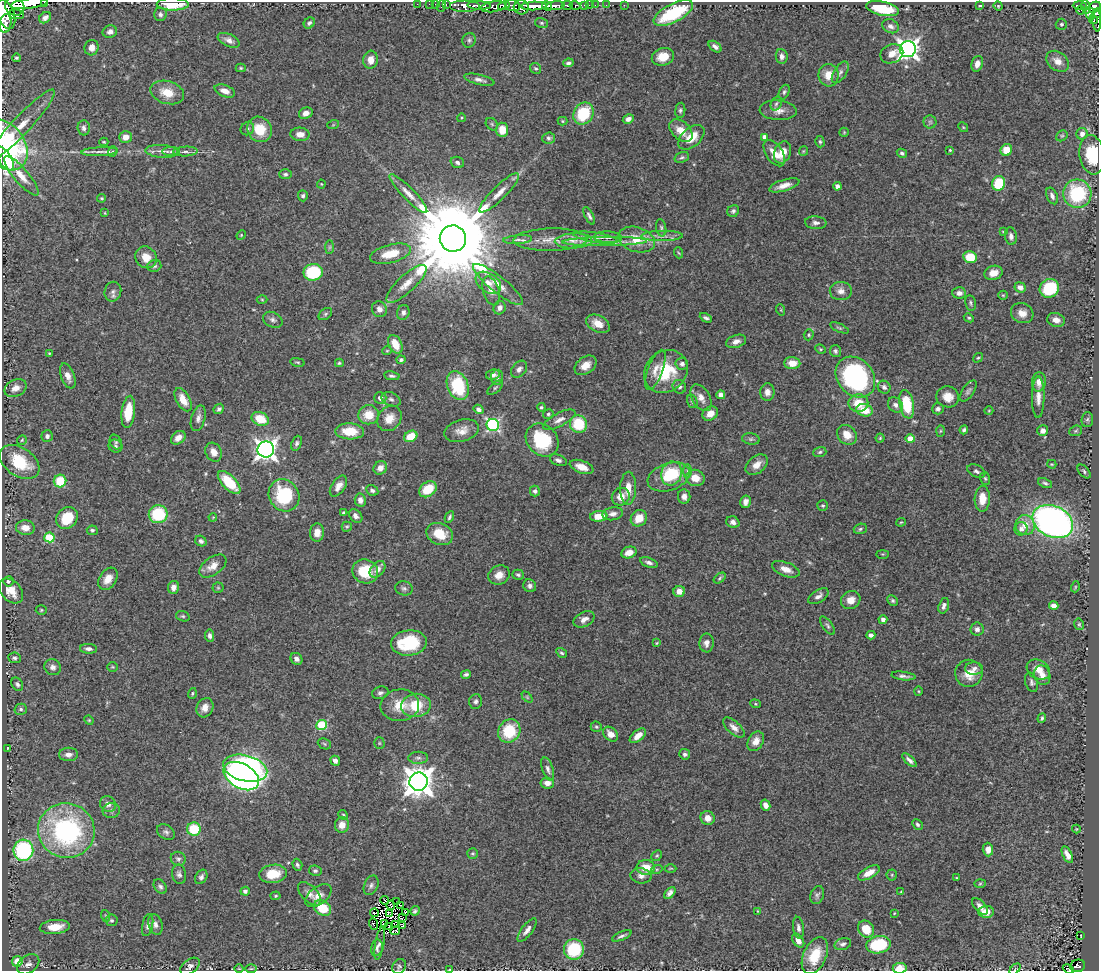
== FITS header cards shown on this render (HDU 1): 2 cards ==
NAXIS1  =                 1097
NAXIS2  =                  969

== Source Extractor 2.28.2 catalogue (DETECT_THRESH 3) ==
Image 1097 x 969 px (HDU 1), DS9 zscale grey, 1 PNG px = 1 image px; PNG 1101 x 973 px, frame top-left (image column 1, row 969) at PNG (2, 2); each listed source drawn as its Kron ellipse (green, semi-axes under 4 px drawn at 4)
Background 0.637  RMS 0.026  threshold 0.0769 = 3 sigma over >= 5 px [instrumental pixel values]
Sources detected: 476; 5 with non-positive FLUX_AUTO (blend fragments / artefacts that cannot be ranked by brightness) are neither listed nor drawn; the other 471 listed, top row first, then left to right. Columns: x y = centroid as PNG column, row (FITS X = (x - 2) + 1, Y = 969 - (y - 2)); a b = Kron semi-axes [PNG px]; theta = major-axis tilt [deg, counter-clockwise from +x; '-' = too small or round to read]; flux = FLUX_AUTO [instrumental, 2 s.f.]
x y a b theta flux
44 3 3 2 - 88
29 4 19 5 7 2900
173 4 16 6 0 54
417 4 2 2 - 17
429 4 2 2 - 13
435 4 3 3 - 17
446 4 3 3 - 34
479 5 12 3 -2 1100
567 5 5 3 - 250
585 5 3 3 - 45
589 5 2 2 - 8.2
595 5 2 2 - 9.9
606 5 2 2 - 11
624 5 2 2 - 12
980 5 3 3 - 2.2
1080 5 7 3 -1 210
15 6 10 9 - 2400
441 6 6 2 71 39
465 6 15 6 0 1700
504 6 6 4 15 480
513 6 7 5 -23 390
534 6 13 4 2 2100
547 6 5 3 - 760
555 6 9 4 6 1200
575 6 5 3 - 190
998 6 4 4 - 1.6
493 7 12 5 8 610
521 7 7 7 - 1100
1086 7 7 4 -77 270
1095 7 6 5 - 470
883 9 17 7 -12 70
1081 10 4 3 - 21
673 13 22 9 28 110
1090 13 7 3 -75 95
1097 13 6 4 39 150
6 14 15 8 -70 4300
17 14 8 4 -9 540
160 14 7 6 - 5.6
45 18 6 5 - 6
1094 20 4 2 - 61
1097 20 11 3 -87 160
5 23 9 6 82 1600
309 23 6 5 - 4.8
542 23 7 5 -16 3.1
1061 24 5 5 - 2.9
890 26 8 6 -27 7.4
110 32 7 6 - 7
229 40 12 6 -25 8.8
469 40 7 6 - 4
715 47 7 4 -37 6.8
92 48 8 7 - 11
908 49 8 8 - 980
892 54 12 9 22 18
782 56 7 6 - 9
663 57 11 8 16 27
16 58 4 4 - 2.9
371 60 9 7 84 16
1058 61 12 9 -38 17
568 63 5 4 - 3.8
977 64 8 5 71 10
241 68 5 4 - 2.3
536 68 6 5 - 3.1
840 72 12 6 57 6.6
829 75 11 10 - 21
479 80 15 5 -13 7.8
225 91 10 6 -22 13
167 92 17 11 -15 32
784 92 7 5 67 3.6
776 104 7 5 71 3.7
680 110 7 5 82 3.7
778 110 18 9 -4 16
306 113 7 5 23 12
583 114 11 9 58 76
461 118 4 3 - 1.7
628 119 5 4 - 7.7
562 121 5 4 - 2
930 122 6 6 - 3.9
492 124 7 5 -47 3.4
22 125 47 9 47 31
333 125 6 4 19 1.8
963 127 5 4 - 2.2
84 128 7 6 - 6.6
247 129 7 6 - 4
259 129 13 12 - 43
502 130 7 6 - 29
681 131 13 8 -43 24
844 132 5 4 - 1.9
300 134 9 6 -3 13
1082 134 6 5 - 8.6
1062 136 6 5 - 2.7
125 137 6 5 - 14
691 137 15 9 41 31
765 137 4 4 - 14
549 138 6 5 - 4.2
104 142 4 3 - 1.9
820 142 6 4 -74 2.7
5 145 28 20 -54 300
950 150 3 3 - 2
1006 150 6 5 - 24
113 151 5 3 - 1.9
162 151 16 6 -3 12
185 151 12 5 2 7.5
803 151 5 4 - 1.8
100 152 18 4 3 9.5
171 152 9 4 0 6.3
783 152 11 8 69 23
774 153 15 8 -57 19
902 153 5 4 - 3.6
1092 155 20 12 -82 67
682 157 7 5 20 3.6
5 158 13 6 -58 100
457 162 7 5 -21 5.3
285 174 6 5 - 3.5
21 176 25 7 -50 21
998 183 7 6 - 62
321 184 4 4 - 1.8
784 185 16 5 17 15
837 186 4 4 - 5.9
499 193 27 7 45 22
408 194 26 6 -46 18
1077 194 14 14 - 130
303 196 5 5 - 3.8
1052 196 9 5 -66 6.9
102 198 4 3 - 2
733 211 6 5 - 4.2
105 213 3 2 - 1.4
589 216 9 4 -63 4.6
816 223 11 6 -5 6.4
661 228 9 5 -79 3.7
1003 231 4 2 - 1.4
241 235 5 4 - 1.8
662 236 21 5 1 14
1011 236 9 6 -81 6
608 237 14 6 -2 9.9
595 238 22 5 -9 14
453 239 13 13 - 43000
518 240 14 4 4 7.9
550 240 37 11 1 40
637 240 19 12 -16 40
573 241 19 7 2 20
605 242 42 4 1 28
330 247 7 4 89 3.1
679 253 5 3 - 2
390 254 21 9 14 40
146 257 11 10 - 22
970 257 7 6 - 43
154 266 7 5 15 4.2
313 272 10 8 9 85
993 273 9 7 16 16
488 283 14 9 -35 15
406 284 26 8 43 24
498 284 31 8 -39 26
1020 287 6 5 - 10
1049 288 10 9 - 100
491 291 15 8 -73 12
841 291 11 9 -2 11
113 292 10 8 76 6.8
959 293 7 5 -3 7.8
1003 295 5 4 - 1.9
262 300 5 3 - 1.6
971 303 8 5 -78 3.6
500 308 7 6 - 6.8
379 309 8 7 - 11
781 310 6 3 -72 1.8
403 312 7 6 - 6.4
1022 313 11 9 -26 14
325 314 7 5 38 3.4
706 318 6 4 -26 3.8
969 318 5 4 - 2.4
273 320 10 7 -26 6.2
1056 320 9 7 -19 13
598 324 13 8 -26 24
839 328 10 4 -23 3.1
809 335 5 5 - 2.7
736 341 10 6 19 8.8
395 344 10 6 -62 33
820 349 5 4 - 2.3
387 351 5 4 - 1.8
835 351 6 5 - 3.8
49 353 3 3 - 1.5
978 358 5 4 - 2.2
401 360 4 4 - 3.7
297 362 7 3 -12 2.3
339 363 4 3 - 2.4
792 363 8 6 0 23
682 364 6 6 - 5.7
586 365 12 8 36 19
519 369 9 6 49 7.2
655 370 21 7 70 17
666 371 23 20 42 81
493 375 7 5 9 7.1
68 376 13 6 -68 13
392 376 8 4 -9 3.9
497 377 7 6 - 5.1
855 377 22 17 -49 300
1039 382 9 7 84 13
458 386 15 10 -69 100
679 387 7 6 - 5.5
884 387 7 6 - 5.1
16 388 11 8 25 15
495 388 9 5 41 3.5
968 391 12 6 54 5.2
767 392 9 7 -90 10
721 395 4 4 - 11
948 397 11 10 - 20
1038 397 21 6 89 14
380 398 6 5 - 11
701 398 15 8 -59 13
391 399 10 6 -24 5.7
183 400 13 6 -61 21
692 401 7 5 -75 3.2
858 403 10 8 0 32
907 404 14 7 -79 84
895 405 8 7 - 8
541 407 4 4 - 3.8
219 409 6 4 45 4.7
479 409 5 4 - 5.6
938 409 6 5 - 5
865 410 8 6 -15 33
989 411 4 4 - 1.6
128 412 16 6 83 52
548 414 5 5 - 3.3
710 414 8 6 35 17
369 415 10 9 - 30
198 418 13 7 74 8.9
389 418 14 11 53 21
260 419 9 6 -25 39
1087 419 7 6 - 3.8
559 420 18 6 28 12
578 424 9 8 - 70
493 425 6 6 - 280
964 430 4 4 - 3.8
350 431 14 8 -2 41
462 431 17 11 15 17
940 431 6 4 88 2.2
1043 431 5 5 - 8.8
1076 431 7 5 21 2.7
847 435 11 9 -43 22
47 436 6 5 - 5.4
411 436 7 5 27 31
178 438 8 6 38 12
880 438 4 4 - 2
751 439 9 5 -8 3.7
910 439 4 4 - 28
22 440 5 4 - 2.1
542 440 18 15 -46 110
116 442 7 5 -63 3.8
297 443 8 5 69 4.3
116 446 7 6 - 4.3
266 449 8 8 - 1100
214 452 10 8 -60 14
820 452 7 5 18 3.1
558 460 8 5 -22 6.3
20 462 22 14 -34 71
1052 464 4 3 - 1.8
757 465 13 8 41 15
582 467 12 6 -20 18
380 468 7 6 - 12
687 471 7 4 90 4.2
976 471 9 6 -26 5.3
1084 471 8 5 -47 3.1
672 474 12 10 70 44
669 477 22 13 18 70
695 478 9 8 - 24
985 478 6 5 - 2.8
60 481 6 6 - 55
229 482 14 7 -46 59
1045 483 7 4 -23 3.6
338 486 12 6 55 12
628 488 16 8 88 25
428 489 9 7 37 46
372 490 6 5 - 5.1
535 491 5 5 - 5.1
284 495 17 15 -56 100
621 497 9 8 - 19
684 497 7 6 - 8.7
982 499 13 7 88 23
360 500 6 5 - 9.6
745 502 6 5 - 8.5
823 506 5 5 - 2.7
343 512 4 3 - 2
158 514 9 9 - 90
613 514 10 6 11 8.6
356 516 8 5 -44 7.4
599 516 9 5 7 31
213 517 4 3 - 1.5
449 517 6 3 64 3.3
67 518 12 10 49 50
639 518 9 7 48 24
733 522 7 5 -26 6.9
901 522 5 4 - 1.8
1053 522 21 15 -26 770
1025 525 10 9 - 20
347 527 5 5 - 2.5
25 528 9 7 -5 17
860 529 6 5 - 3.3
1021 529 7 6 - 8.6
92 530 5 4 - 3.7
317 533 9 7 87 13
440 534 14 10 -25 37
49 537 5 5 - 88
201 541 6 5 - 4.9
629 553 8 5 19 16
883 554 6 3 0 1.8
649 563 9 4 -20 6.5
213 566 15 9 35 17
378 569 9 6 47 9.9
786 569 14 7 -20 16
365 571 13 12 - 50
499 575 11 9 25 15
518 575 6 5 - 3.7
720 578 7 4 39 2.8
108 579 12 8 56 18
8 581 5 5 - 4.9
530 586 7 6 - 6.3
173 587 6 5 - 9.3
1075 587 5 3 - 1.8
218 588 5 5 - 2.1
404 588 9 7 -15 4.9
11 591 14 10 -47 24
679 591 6 5 - 14
818 596 11 6 32 8.6
851 600 10 8 27 16
893 601 6 4 -45 3
944 606 8 5 74 5.5
1054 606 5 4 - 9.3
41 610 5 4 - 2.2
183 616 7 5 -19 3.2
584 619 11 7 27 11
883 620 4 4 - 6.9
1079 624 6 4 -77 2.6
827 626 11 5 -56 4.2
977 629 6 6 - 6.6
871 635 4 4 - 5.5
210 636 6 4 -82 5.8
409 643 18 12 6 94
657 643 3 3 - 1.5
706 643 9 7 88 9.4
88 649 8 5 -2 6.1
562 653 6 4 -32 3.2
15 658 6 5 - 3.8
296 659 6 5 - 6.3
53 667 8 7 - 7.7
113 667 5 4 - 2.2
974 668 9 6 -1 7.5
1038 669 12 9 -29 20
969 673 14 13 - 29
466 674 5 4 - 3.6
1042 675 10 8 -71 12
903 676 12 4 -6 5.8
1032 682 10 6 -71 5.3
17 684 7 5 -59 4.4
919 691 5 3 - 1.7
192 693 5 3 - 2
380 693 8 6 16 4.7
527 697 6 4 -46 2.3
475 701 7 6 - 4.8
755 704 5 4 - 2.1
400 705 19 16 5 35
416 705 15 11 7 51
205 708 10 8 64 14
21 709 6 5 - 3.8
1042 718 5 3 - 3.3
89 720 5 4 - 1.9
322 725 5 5 - 110
596 727 6 5 - 3
734 728 13 6 -42 10
509 731 12 10 52 74
611 734 8 6 -42 14
638 736 9 5 40 16
756 741 10 7 60 13
379 743 5 5 - 2.3
324 744 7 5 -24 2.8
8 748 3 2 - 1.2
68 754 9 6 1 9.3
685 754 5 5 - 5
418 758 10 6 0 6.1
909 760 9 4 -43 6.5
335 761 5 4 - 8.4
245 768 22 13 -14 530
548 769 12 5 -71 6.6
241 776 19 12 -30 500
419 782 9 9 - 2800
547 783 7 5 -7 11
108 804 8 7 - 9.5
765 805 5 4 - 10
111 811 8 7 - 5.4
343 815 5 4 - 2.1
708 818 7 6 - 13
917 824 5 4 - 3.5
342 825 8 7 - 17
194 829 7 6 - 61
1076 829 4 4 - 1.5
66 831 28 27 - 320
166 832 10 7 -33 5.5
23 850 10 10 - 210
988 850 7 5 -88 12
473 853 5 5 - 2.6
1067 855 9 4 -63 12
657 856 6 4 43 2.5
178 859 7 7 - 4.7
297 865 6 5 - 4.1
646 868 9 7 -5 28
671 868 6 3 1 1.6
657 869 6 3 19 2.4
315 871 6 5 - 4.4
869 873 12 5 29 17
179 874 10 7 -81 5.8
273 874 14 9 7 42
892 875 5 5 - 2.8
641 876 10 7 -7 8.6
201 877 7 5 62 5.1
957 878 3 2 - 1.4
980 884 6 4 2 1.8
371 885 10 6 65 5.9
160 887 8 5 -54 4.8
245 891 4 4 - 5.5
901 892 4 4 - 1.4
670 893 7 4 47 6.4
309 894 14 8 -46 12
817 895 9 6 70 5.1
276 896 5 4 - 2.1
318 896 15 9 37 15
384 900 4 3 - 4
396 902 2 2 - 1.1
391 905 4 2 - 1.7
401 905 3 2 - 1.6
980 906 10 5 -47 10
322 908 9 7 -36 48
415 911 5 4 - 3.4
758 911 4 4 - 1.4
405 912 3 2 - 1.5
986 912 7 6 - 19
374 913 4 2 - 4.3
389 913 3 2 - 0.43
894 913 3 2 - 1.4
106 916 6 3 -71 2.2
403 917 2 2 - 0.59
112 920 6 6 - 4.1
384 923 4 2 - 3
155 924 10 7 -74 8.2
373 924 6 2 -70 7.5
396 924 3 2 - 1.3
148 925 11 5 78 6.4
402 925 3 2 - 2
55 927 15 7 5 31
389 927 3 2 - 5.4
798 928 11 5 -82 6.1
866 929 9 7 -53 36
527 930 14 5 53 9.1
395 931 5 2 - 2.9
1081 935 3 2 - 1.2
622 936 10 3 24 4.8
798 941 8 5 -55 9
380 944 16 4 80 6.4
843 944 9 5 14 4.9
878 945 12 8 9 95
377 948 8 5 77 4.7
574 949 10 10 - 92
815 955 19 11 66 50
17 961 5 5 - 33
28 964 12 8 36 10
190 966 11 6 37 7.1
1078 966 7 6 - 130
399 967 8 6 59 4.1
900 968 7 5 6 17
239 969 4 3 - 1.2
251 969 6 4 0 2.3
1015 969 6 4 46 1.8
1068 969 6 3 -22 77
449 970 3 2 - 1.2
At the frame edge (FLAGS 8, measured only in part): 12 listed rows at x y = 44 3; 29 4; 173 4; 15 6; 1097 13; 1097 20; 5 145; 1092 155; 900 968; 1015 969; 1068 969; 449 970
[5 non-positive-flux detections neither listed nor drawn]